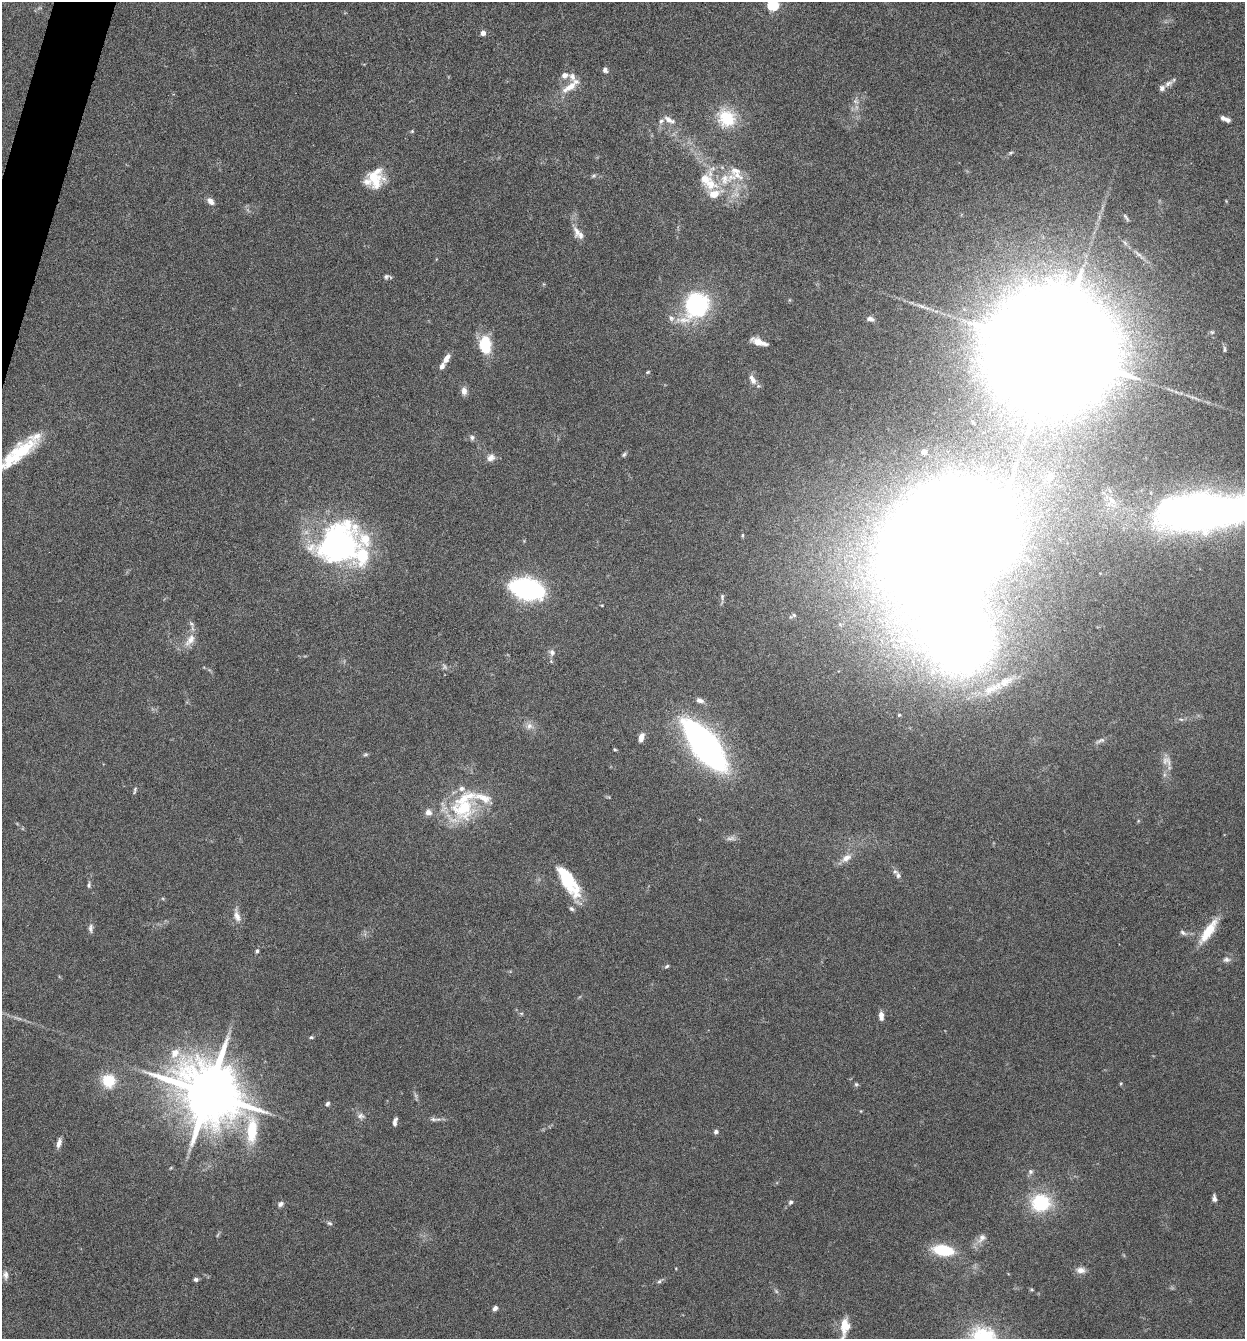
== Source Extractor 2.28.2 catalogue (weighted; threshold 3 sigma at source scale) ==
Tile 11 of 4 x 4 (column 3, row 3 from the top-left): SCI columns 2616-3858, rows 1340-2676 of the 5359 x 5349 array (HDU 1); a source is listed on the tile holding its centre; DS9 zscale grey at full resolution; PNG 1247 x 1341 px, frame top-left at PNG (2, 2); no overlay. Shown black and unused: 1% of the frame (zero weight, under 4 of 8 exposures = <1% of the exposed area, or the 3 px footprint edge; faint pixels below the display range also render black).
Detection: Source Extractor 2.28.2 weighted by HDU 2 'WHT'; one run over the whole footprint, this tile lists its part. Background 0.125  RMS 0.005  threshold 0.0203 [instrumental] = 3 sigma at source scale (4.09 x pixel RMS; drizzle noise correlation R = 1.36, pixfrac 0.8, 0.05/0.05 arcsec/px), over >= 5 px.
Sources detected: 134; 3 too faint to see at this stretch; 2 inside a brighter object's white glare — not listed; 22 inside a brighter listed object's ellipse — not listed separately; the other 107 listed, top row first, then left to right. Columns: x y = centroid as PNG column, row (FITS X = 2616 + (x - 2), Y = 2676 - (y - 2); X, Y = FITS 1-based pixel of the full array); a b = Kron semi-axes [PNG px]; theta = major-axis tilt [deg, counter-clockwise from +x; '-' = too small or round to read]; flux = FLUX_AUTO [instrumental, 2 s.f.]
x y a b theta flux
773 5 5 5 - 50
483 33 5 5 - 2
605 70 6 6 - 1.6
564 75 9 7 12 2.4
1168 83 13 6 24 2.1
569 87 26 9 33 6.7
856 101 8 6 -20 1.4
726 118 24 21 -47 17
669 120 18 7 -29 3.2
1227 120 7 5 -26 1.4
412 131 5 4 - 0.56
1010 153 7 4 31 0.7
737 175 23 7 -27 5.9
594 176 7 4 20 0.85
373 177 24 16 -9 9.9
705 179 32 22 54 14
211 201 10 7 -47 2.5
1126 217 11 3 -55 0.92
577 232 18 10 -78 4.1
1139 255 24 5 -44 3.6
387 277 10 5 -5 1.2
697 305 25 20 51 57
671 318 10 7 -55 1.8
870 319 10 5 -16 1.9
1212 332 6 6 - 0.78
759 342 17 6 -19 4.6
485 345 17 11 -85 17
1224 349 10 4 -90 0.92
1054 350 43 27 -22 22000
446 359 12 6 59 3.4
648 372 5 4 - 0.5
752 379 15 7 -62 3
464 391 10 7 -88 2.4
472 437 7 5 -89 1.1
22 451 52 15 36 25
924 452 4 4 - 4.4
624 454 7 4 50 0.82
491 458 10 8 28 2.7
1050 478 9 8 - 2.4
1112 500 11 7 -37 2.8
1203 512 65 21 5 510
743 535 4 4 - 0.56
947 542 84 64 37 1900
339 545 54 44 37 110
527 589 23 12 -14 120
722 596 9 5 89 1.2
794 615 6 5 - 0.67
191 624 9 6 -60 1.4
190 640 20 10 53 5.1
552 652 9 8 - 1.9
444 667 9 6 -57 1.3
992 688 40 13 25 14
699 700 9 6 -20 2.1
899 715 4 4 - 0.47
1181 719 6 4 -19 0.67
529 726 10 9 - 2.5
641 737 10 6 75 2.9
1100 741 15 5 20 1.6
705 745 43 17 -53 220
615 749 4 3 - 0.53
366 754 7 4 7 0.75
1167 761 15 12 -50 3.5
135 790 10 4 74 0.83
464 808 36 30 44 33
428 812 8 8 - 2.6
731 838 13 5 5 1.7
846 858 14 8 36 3.8
898 875 9 7 -73 1.6
567 882 38 16 -53 20
89 885 7 5 71 0.9
571 909 7 5 -43 0.96
237 916 17 8 -73 3.7
91 928 13 6 88 1.6
1208 931 34 10 56 12
1183 933 10 6 -30 1.4
257 951 5 4 - 0.83
1226 960 10 7 1 1.7
667 966 7 4 39 0.74
521 1013 6 4 -18 0.63
881 1016 10 5 -88 3
311 1037 6 4 19 0.62
175 1053 13 10 56 5.8
109 1081 18 17 - 11
856 1084 5 5 - 0.73
209 1093 18 15 -32 4000
327 1104 7 5 56 0.93
361 1116 10 7 -13 1.9
433 1119 11 5 -10 1.5
395 1122 10 4 78 1.8
252 1130 40 14 89 21
716 1132 6 5 - 1.1
59 1143 12 5 75 2.3
1030 1172 7 7 - 1.1
1214 1198 8 5 -85 1.6
791 1202 6 5 - 1.1
1041 1203 20 18 2 26
281 1204 8 6 36 1.3
329 1223 7 5 -17 0.86
982 1238 16 9 50 3.1
943 1250 16 8 -9 23
1081 1270 13 8 -4 2.7
5 1275 12 7 -87 2.1
196 1279 6 5 - 1.1
659 1281 7 5 48 0.96
1032 1290 6 3 -19 0.51
495 1308 6 5 - 1.5
845 1325 17 9 87 8.1
Isophote crosses this tile's border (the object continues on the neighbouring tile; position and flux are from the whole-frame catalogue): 3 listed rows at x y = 773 5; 22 451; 1203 512